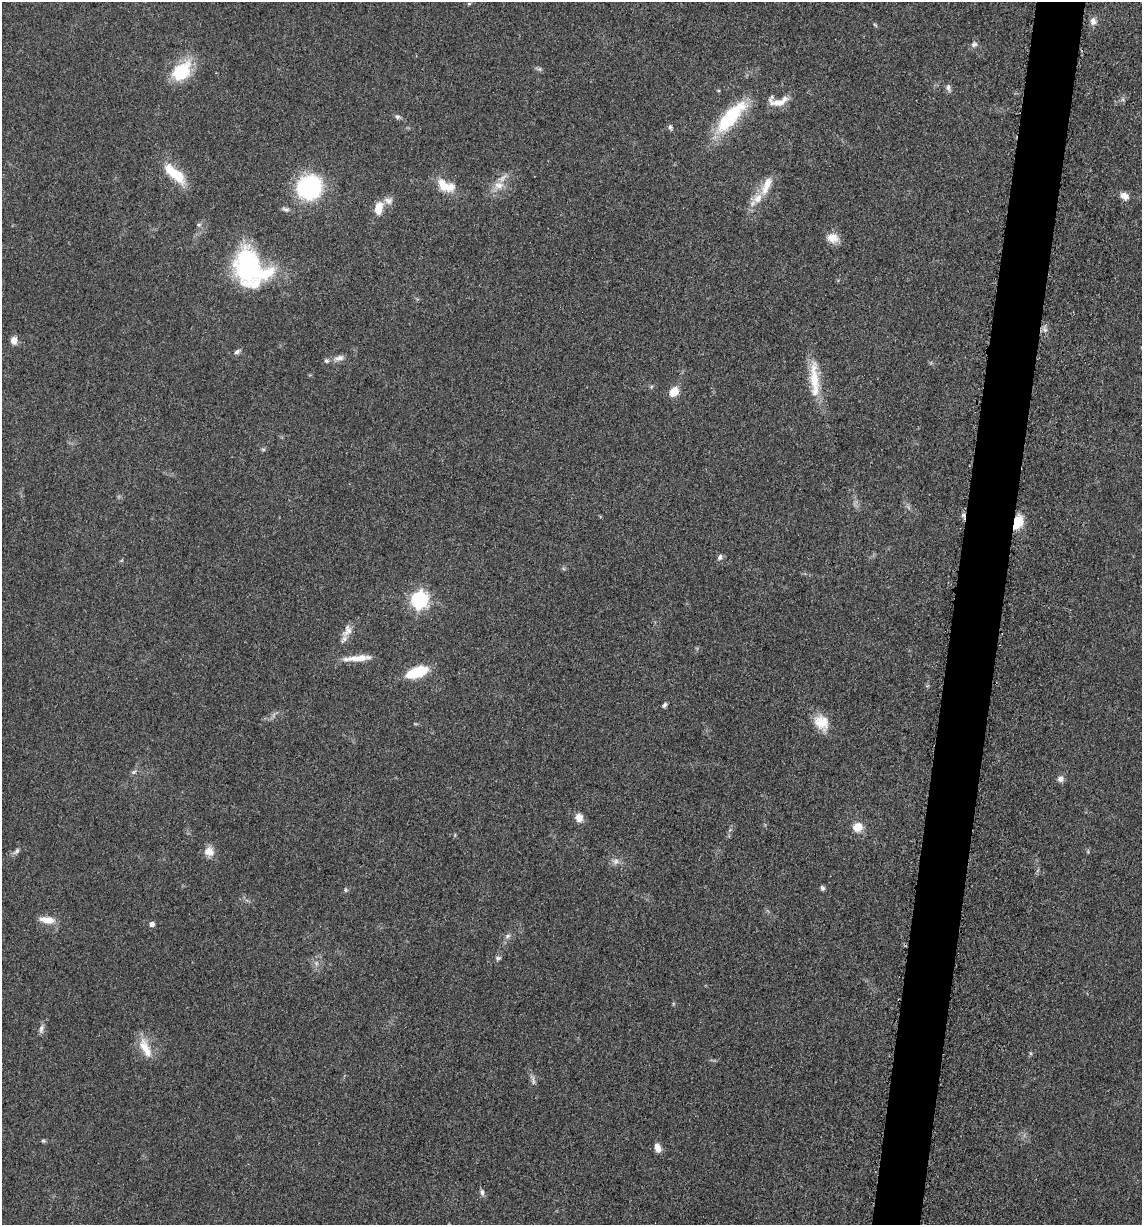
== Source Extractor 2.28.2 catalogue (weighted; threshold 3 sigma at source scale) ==
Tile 10 of 4 x 4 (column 2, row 3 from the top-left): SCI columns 1386-2525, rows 1244-2466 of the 4983 x 4926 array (HDU 1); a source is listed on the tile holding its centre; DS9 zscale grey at full resolution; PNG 1144 x 1227 px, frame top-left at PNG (2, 2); no overlay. Shown black and unused: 4% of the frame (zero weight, under 3 of 5 exposures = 4% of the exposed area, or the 3 px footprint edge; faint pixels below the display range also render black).
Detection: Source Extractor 2.28.2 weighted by HDU 2 'WHT'; one run over the whole footprint, this tile lists its part. Background 0.0565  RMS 0.0058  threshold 0.026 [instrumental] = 3 sigma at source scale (4.5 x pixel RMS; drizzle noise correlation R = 1.50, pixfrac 1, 0.05/0.05 arcsec/px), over >= 5 px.
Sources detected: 70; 1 too faint to see at this stretch — not listed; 9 inside a brighter listed object's ellipse — not listed separately; the other 60 listed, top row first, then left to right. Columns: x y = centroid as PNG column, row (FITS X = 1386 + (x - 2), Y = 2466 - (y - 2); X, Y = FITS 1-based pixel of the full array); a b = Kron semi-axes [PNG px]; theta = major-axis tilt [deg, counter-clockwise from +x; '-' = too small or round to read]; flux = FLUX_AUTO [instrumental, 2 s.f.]
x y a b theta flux
469 4 5 4 - 0.7
1093 21 11 8 -87 3.1
875 25 7 4 -44 0.76
974 44 9 7 26 2
539 69 6 6 - 1.2
181 71 25 16 47 29
948 88 11 6 -76 2
776 103 14 9 19 4.8
397 117 8 6 -26 1.5
730 118 43 17 48 37
670 127 8 5 -81 1.2
175 174 31 11 -41 19
499 185 15 10 10 6.1
446 186 26 13 -24 12
766 186 29 10 67 9.8
309 187 15 14 - 120
1125 196 11 8 -29 4
388 201 12 9 -4 3.6
378 208 14 8 74 9.4
286 209 10 6 -17 1.9
198 225 7 5 1 1.2
833 238 16 12 -12 6.2
250 267 45 35 -45 78
1045 330 6 6 - 1.8
14 340 9 7 -89 4
237 352 9 5 28 1.7
339 358 15 8 12 3.4
814 379 47 11 -87 18
651 387 5 4 - 0.76
674 392 11 8 44 8.6
963 515 6 5 - 1.5
1018 523 14 8 65 14
720 557 8 6 62 1.9
419 600 7 7 - 180
347 631 18 10 62 4.9
358 658 32 7 4 8.8
417 672 16 7 19 38
665 705 7 5 64 1.3
822 723 21 16 -54 12
134 772 8 5 20 1.3
1061 779 8 8 - 2.7
579 818 9 8 - 5.1
858 827 12 11 - 7.2
16 851 12 5 45 1.9
209 851 14 13 - 5.2
616 861 10 7 79 2.7
822 888 6 5 - 1.4
346 890 7 5 -74 0.91
47 920 20 9 -8 7
152 924 5 5 - 2.7
508 936 8 5 28 1.7
498 958 8 6 9 1.3
316 963 8 5 83 2
41 1029 13 6 79 2.4
145 1048 29 11 -64 11
1030 1053 6 4 -71 0.73
533 1080 14 5 -81 2.1
43 1141 6 4 -20 0.93
657 1147 11 7 -69 4.4
482 1192 9 6 -74 1.9
Overlapping masked pixels (flux is a lower limit): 2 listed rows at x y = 963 515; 1018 523